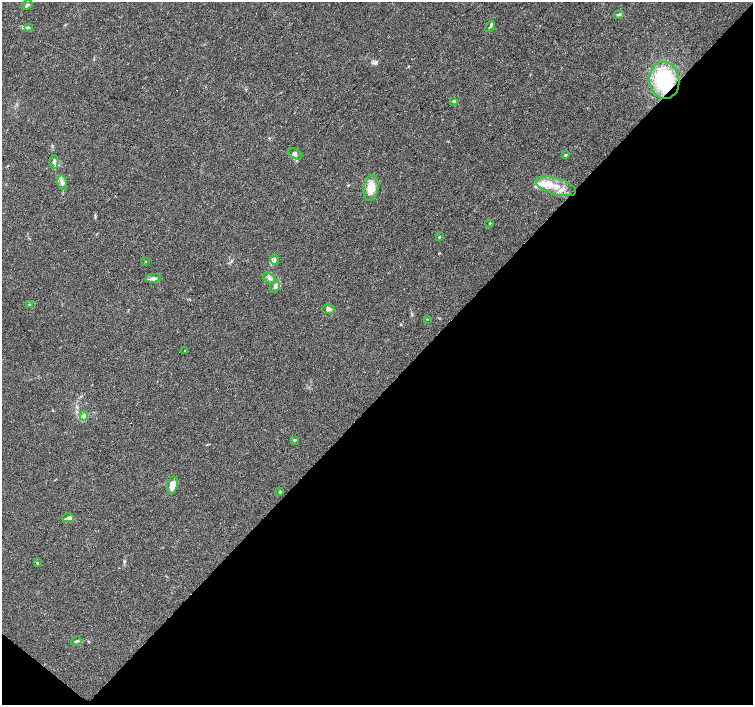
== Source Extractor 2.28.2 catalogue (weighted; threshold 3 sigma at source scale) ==
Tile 15 of 4 x 4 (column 3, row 4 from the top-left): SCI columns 3012-4513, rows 236-1641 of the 6016 x 6028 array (HDU 1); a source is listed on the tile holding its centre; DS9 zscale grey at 2 x 2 block average (1 PNG px = mean of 2 x 2 image px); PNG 755 x 707 px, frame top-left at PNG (2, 2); each listed source drawn as its Kron ellipse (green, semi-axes under 4 px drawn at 4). Shown black and unused: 45% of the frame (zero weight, under 3 of 4 exposures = <1% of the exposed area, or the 3 px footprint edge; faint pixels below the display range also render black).
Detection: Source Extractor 2.28.2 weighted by HDU 2 'WHT'; one run over the whole footprint, this tile lists its part. Background 0.0466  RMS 0.0039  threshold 0.0176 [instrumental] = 3 sigma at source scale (4.5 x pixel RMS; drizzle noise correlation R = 1.50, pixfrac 1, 0.0396/0.0396 arcsec/px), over >= 5 px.
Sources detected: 34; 4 inside a brighter listed object's ellipse — not listed separately; the other 30 listed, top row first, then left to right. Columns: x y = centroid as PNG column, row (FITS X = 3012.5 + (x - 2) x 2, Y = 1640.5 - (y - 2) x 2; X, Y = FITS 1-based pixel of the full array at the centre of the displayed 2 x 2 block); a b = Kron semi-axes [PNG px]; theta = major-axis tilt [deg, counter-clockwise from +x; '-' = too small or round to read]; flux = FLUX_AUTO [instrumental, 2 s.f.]
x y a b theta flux
27 5 6 3 30 1.3
619 14 5 3 - 1.5
490 26 6 2 53 1.1
28 27 3 2 - 0.79
664 80 18 15 -83 55
454 101 4 3 - 0.93
295 154 8 5 -26 2.5
565 155 3 3 - 0.89
54 162 7 4 89 2.3
62 183 7 4 -80 2.9
556 186 21 8 -16 14
371 188 13 7 80 15
490 223 3 2 - 0.76
439 237 3 3 - 0.81
275 259 5 2 - 1.3
145 261 3 2 - 0.4
153 278 8 3 3 2.7
270 279 7 4 -36 3
275 287 6 5 - 2.6
29 304 3 2 - 0.57
328 309 6 5 - 2.6
427 319 2 2 - 0.4
185 350 2 2 - 0.49
84 415 5 2 - 1.4
294 440 3 2 - 1.8
172 485 9 5 78 8.3
280 492 3 2 - 0.91
68 518 6 4 0 2.1
37 563 3 2 - 0.57
76 641 5 3 - 1.6
Overlapping masked pixels (flux is a lower limit): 1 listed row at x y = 664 80
Diffuse or blended objects may show on this block-average render without a row.